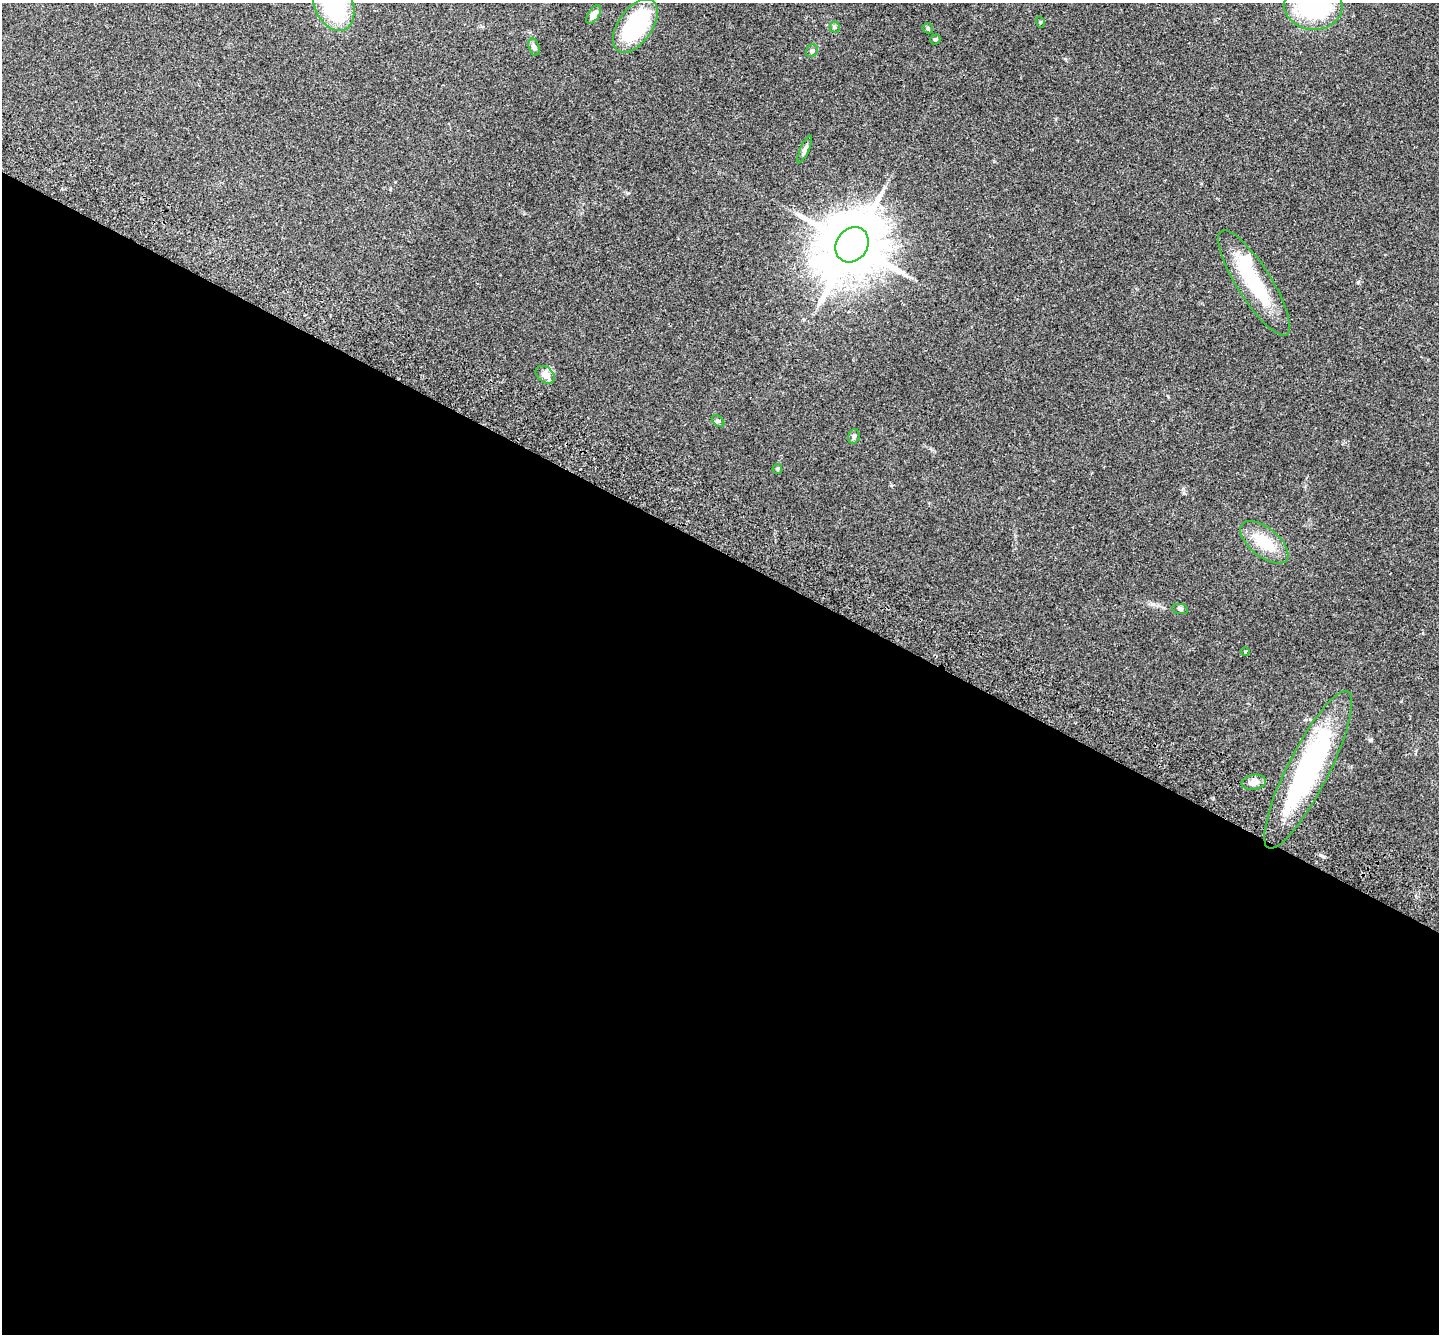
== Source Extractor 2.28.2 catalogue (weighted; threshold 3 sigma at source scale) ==
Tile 14 of 4 x 4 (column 2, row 4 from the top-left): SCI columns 1470-2906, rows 200-1531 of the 5815 x 5864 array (HDU 1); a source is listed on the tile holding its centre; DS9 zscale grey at full resolution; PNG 1441 x 1336 px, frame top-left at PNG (2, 3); each listed source drawn as its Kron ellipse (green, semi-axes under 4 px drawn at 4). Shown black and unused: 59% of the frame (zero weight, under 2 of 3 exposures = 3% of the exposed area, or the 3 px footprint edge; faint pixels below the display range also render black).
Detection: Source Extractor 2.28.2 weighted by HDU 2 'WHT'; one run over the whole footprint, this tile lists its part. Background 0.114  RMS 0.0095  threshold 0.0427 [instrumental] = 3 sigma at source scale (4.5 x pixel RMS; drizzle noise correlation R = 1.50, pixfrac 1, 0.05/0.05 arcsec/px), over >= 5 px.
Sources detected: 23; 1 inside a brighter object's white glare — neither listed nor drawn; the other 22 listed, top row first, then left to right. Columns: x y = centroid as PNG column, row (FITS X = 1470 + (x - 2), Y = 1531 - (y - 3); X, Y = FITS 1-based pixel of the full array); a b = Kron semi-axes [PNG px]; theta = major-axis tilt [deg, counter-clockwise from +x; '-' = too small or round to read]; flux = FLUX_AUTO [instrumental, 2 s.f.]
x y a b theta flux
334 5 27 19 -66 91
1313 6 29 23 -3 100
594 14 10 5 58 6.2
1040 22 6 3 -73 0.95
635 26 30 17 55 97
835 27 5 5 - 1.3
928 28 5 5 - 1.3
936 39 5 4 - 1.5
534 47 9 5 -75 2.4
812 51 6 5 - 2.2
805 149 15 4 66 3.5
852 245 18 15 55 7500
1254 283 61 17 -58 61
545 375 11 7 -36 8.5
718 421 7 4 -43 1.7
854 436 8 5 76 1.9
777 469 5 4 - 1.2
1264 542 29 14 -39 31
1180 609 8 5 -8 2.1
1245 652 4 3 - 1.2
1308 770 88 20 63 180
1254 782 12 7 9 6.4
Isophote crosses this tile's border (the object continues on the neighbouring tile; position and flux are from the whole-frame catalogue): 2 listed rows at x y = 334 5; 1313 6
Unlisted compact peaks at least as high as the median listed source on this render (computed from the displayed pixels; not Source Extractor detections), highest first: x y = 1358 282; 1184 493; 1152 604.